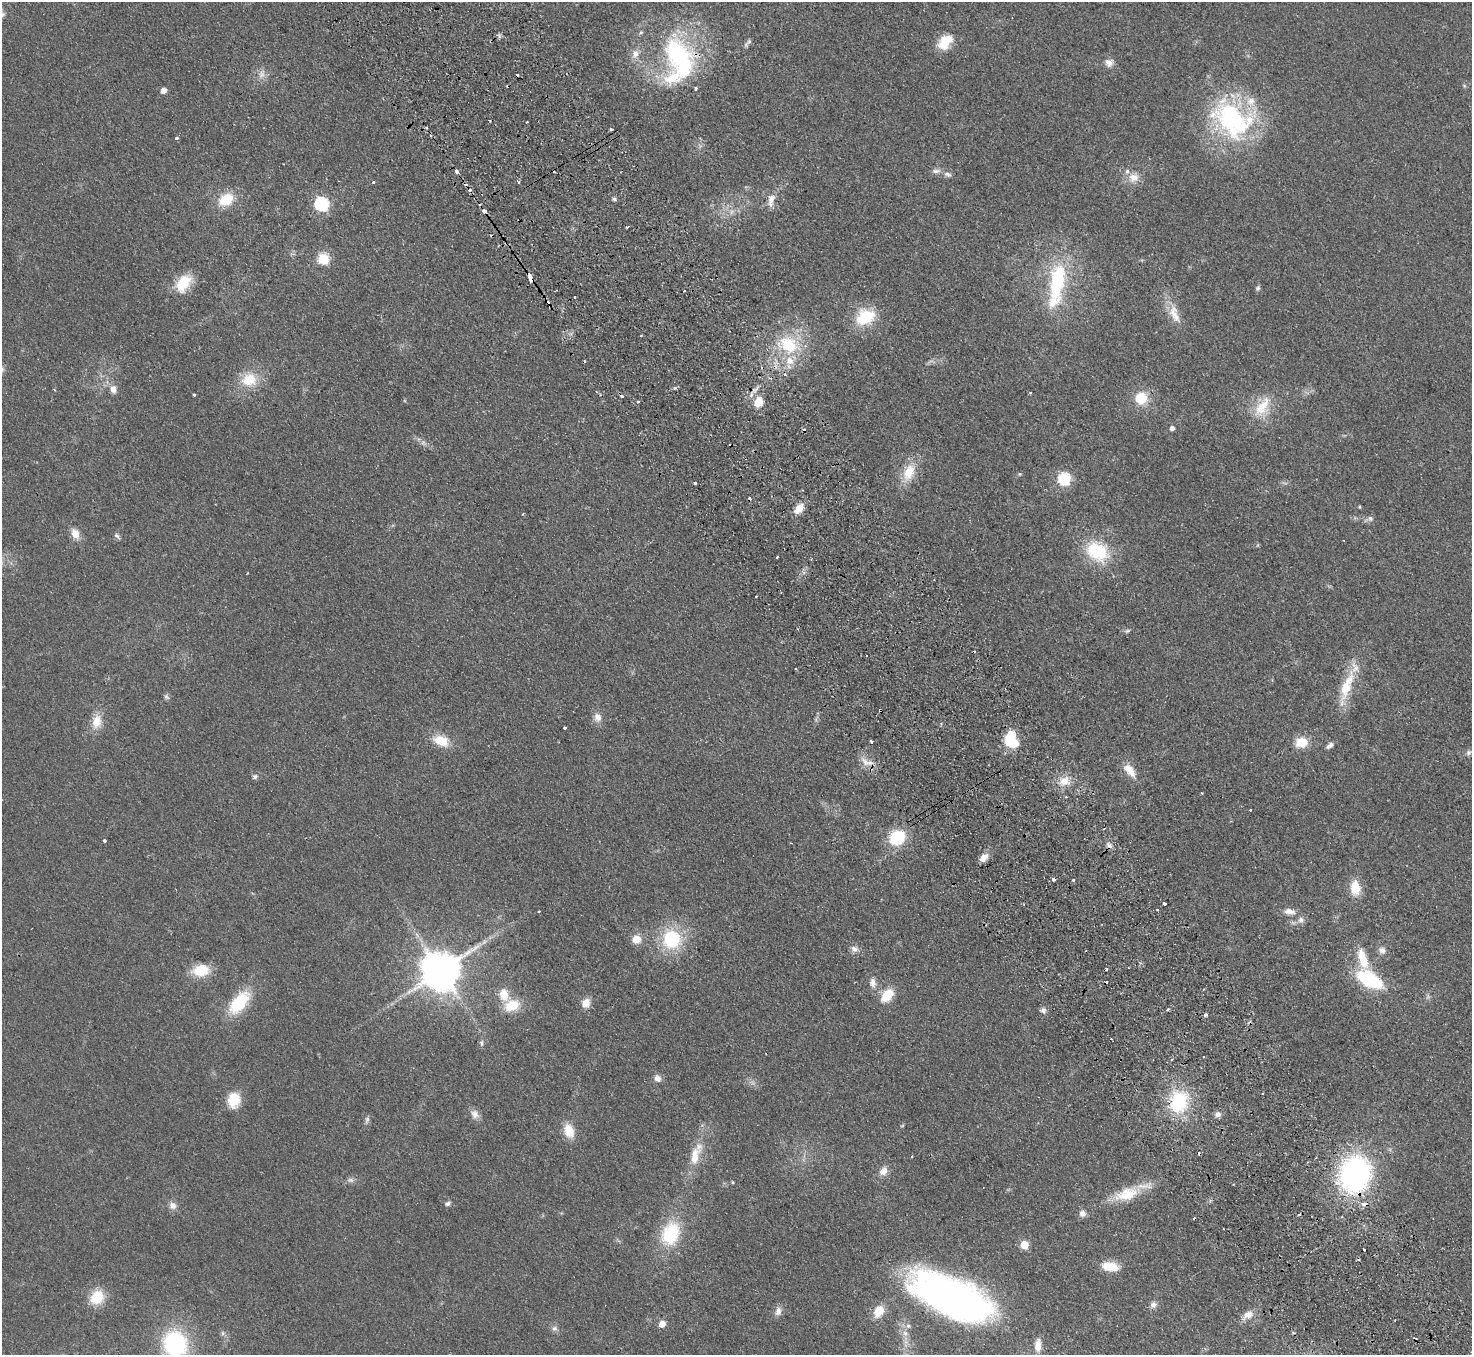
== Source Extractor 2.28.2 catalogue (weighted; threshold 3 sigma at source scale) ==
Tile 6 of 4 x 4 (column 2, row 2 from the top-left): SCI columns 1519-2988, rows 3040-4392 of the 5977 x 5939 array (HDU 1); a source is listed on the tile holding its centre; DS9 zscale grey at full resolution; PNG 1474 x 1357 px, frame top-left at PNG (2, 2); no overlay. Shown black and unused: <1% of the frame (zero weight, under 2 of 3 exposures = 3% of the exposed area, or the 3 px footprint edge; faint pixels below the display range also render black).
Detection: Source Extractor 2.28.2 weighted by HDU 2 'WHT'; one run over the whole footprint, this tile lists its part. Background 0.061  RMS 0.0089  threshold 0.04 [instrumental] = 3 sigma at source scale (4.5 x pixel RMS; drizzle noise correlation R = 1.50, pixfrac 1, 0.05/0.05 arcsec/px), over >= 5 px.
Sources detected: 175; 3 too faint to see at this stretch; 1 inside a brighter object's white glare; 19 cosmic-ray / hot-pixel residue — not listed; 8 inside a brighter listed object's ellipse — not listed separately; the other 144 listed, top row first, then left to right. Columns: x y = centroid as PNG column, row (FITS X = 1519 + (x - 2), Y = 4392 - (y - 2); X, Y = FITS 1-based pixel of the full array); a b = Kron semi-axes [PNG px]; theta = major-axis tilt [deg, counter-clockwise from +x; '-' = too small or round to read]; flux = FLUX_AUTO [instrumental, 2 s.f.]
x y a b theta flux
641 32 5 5 - 1.4
749 41 6 6 - 2
945 42 20 14 49 18
635 54 12 10 75 7.1
679 57 53 30 -68 130
1109 63 12 10 -47 5.5
262 74 13 8 70 5.7
163 90 5 4 - 7.1
1232 119 58 41 -35 140
490 121 3 2 - 0.77
527 122 3 2 - 1.1
426 128 3 3 - 3.5
176 138 3 3 - 2.3
457 171 4 3 - 6.3
936 171 12 5 6 3.7
948 174 10 6 -24 3.3
1134 177 14 12 14 9.7
373 182 3 3 - 1.1
518 182 3 3 - 1.4
772 198 16 9 69 8.4
614 199 6 5 - 1.6
226 200 12 9 32 29
321 204 6 6 - 140
484 211 4 4 - 6.2
627 227 4 2 - 0.96
323 259 6 6 - 68
530 277 7 3 -68 12
1057 282 48 18 83 77
183 283 21 14 57 23
1258 288 7 5 52 1.8
684 291 2 2 - 1.1
575 297 3 2 - 1.1
1174 314 31 12 -70 15
865 317 19 15 27 38
789 345 30 22 -21 46
249 380 19 16 8 24
113 389 9 7 -85 5.9
1030 393 4 3 - 0.76
194 395 3 3 - 2.4
1141 398 18 18 - 19
638 402 3 3 - 2.1
759 402 10 8 81 17
1262 407 34 15 57 24
1172 428 5 4 - 3.1
909 472 23 13 69 20
1020 474 5 5 - 0.99
1064 479 6 6 - 110
695 483 3 3 - 2.7
1360 507 4 3 - 0.98
799 508 11 7 47 12
522 514 3 3 - 0.74
1370 518 8 5 -63 2.3
75 533 14 10 -65 8
117 536 9 5 -48 2.1
1097 551 27 20 -34 48
777 557 3 3 - 2.9
756 596 3 2 - 1.3
1127 631 7 5 29 1.6
1346 687 36 14 73 28
166 697 8 6 -41 2
880 710 3 3 - 5.6
598 717 12 10 -73 6.5
96 722 19 12 80 13
565 727 4 3 - 1.6
441 741 19 12 -21 18
871 741 3 3 - 3.5
1013 742 13 9 -6 24
1302 742 15 12 10 15
1330 745 10 5 34 3.2
1469 752 9 7 46 2.6
866 762 19 8 -22 8.2
1130 771 20 10 -51 12
255 777 7 7 - 2.4
1064 781 14 11 21 12
1066 797 3 2 - 0.83
1250 810 2 2 - 0.89
897 838 13 11 30 44
104 840 3 3 - 3.3
1109 845 9 6 -56 3.6
984 858 12 7 45 6.6
1053 879 4 3 - 3.5
1073 880 3 3 - 3.1
1355 888 18 12 -85 16
1165 904 4 3 - 2
1158 910 3 3 - 1.7
539 911 3 3 - 1.7
1289 911 14 8 -6 6.6
1301 920 9 8 - 4
636 939 10 9 - 10
671 939 17 16 - 59
854 949 10 8 -7 4.2
1382 950 9 8 - 4.2
1363 959 26 10 -72 18
201 970 17 12 5 25
440 971 12 11 - 2900
1370 980 23 12 -29 74
873 983 14 8 -79 6
1204 989 3 2 - 0.78
504 995 16 12 -67 14
887 995 14 9 52 21
239 1002 28 15 51 42
586 1003 11 9 66 8.5
512 1006 19 13 23 21
1168 1009 3 3 - 3.3
1043 1011 8 7 - 3
1205 1015 3 3 - 11
1111 1039 3 2 - 0.73
481 1043 9 5 -85 2.2
1203 1056 2 2 - 0.91
657 1078 9 7 -57 4.9
1263 1093 3 2 - 1.3
234 1100 17 14 85 19
1178 1102 25 20 -87 57
475 1114 12 10 -52 5.7
1218 1114 8 7 - 3.8
367 1120 9 5 73 2.3
569 1131 16 11 -70 16
695 1156 27 12 77 19
883 1171 12 9 56 6.8
1355 1174 35 28 74 190
350 1180 10 6 0 3
733 1182 5 4 - 1
1127 1194 35 16 18 28
447 1203 8 5 15 2.5
172 1206 11 10 - 5.1
1082 1214 9 8 - 4.5
1299 1214 3 3 - 4.3
670 1234 33 23 69 47
1024 1245 5 5 - 29
1364 1249 3 3 - 3.3
1110 1266 21 10 -10 15
951 1296 81 34 -25 450
97 1297 16 13 52 23
1153 1305 10 8 54 3.9
778 1311 12 8 77 5
879 1311 14 10 59 14
1248 1315 15 10 27 8
662 1324 5 5 - 10
908 1326 7 7 - 2.7
554 1328 8 7 - 2.9
223 1333 6 6 - 1.9
905 1333 8 7 - 4
175 1344 24 21 -68 110
1038 1345 19 9 88 9
Overlapping masked pixels (flux is a lower limit): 6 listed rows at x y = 679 57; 530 277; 789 345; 759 402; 880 710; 1355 1174
Isophote crosses this tile's border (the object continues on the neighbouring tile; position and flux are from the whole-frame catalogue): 1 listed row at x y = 175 1344